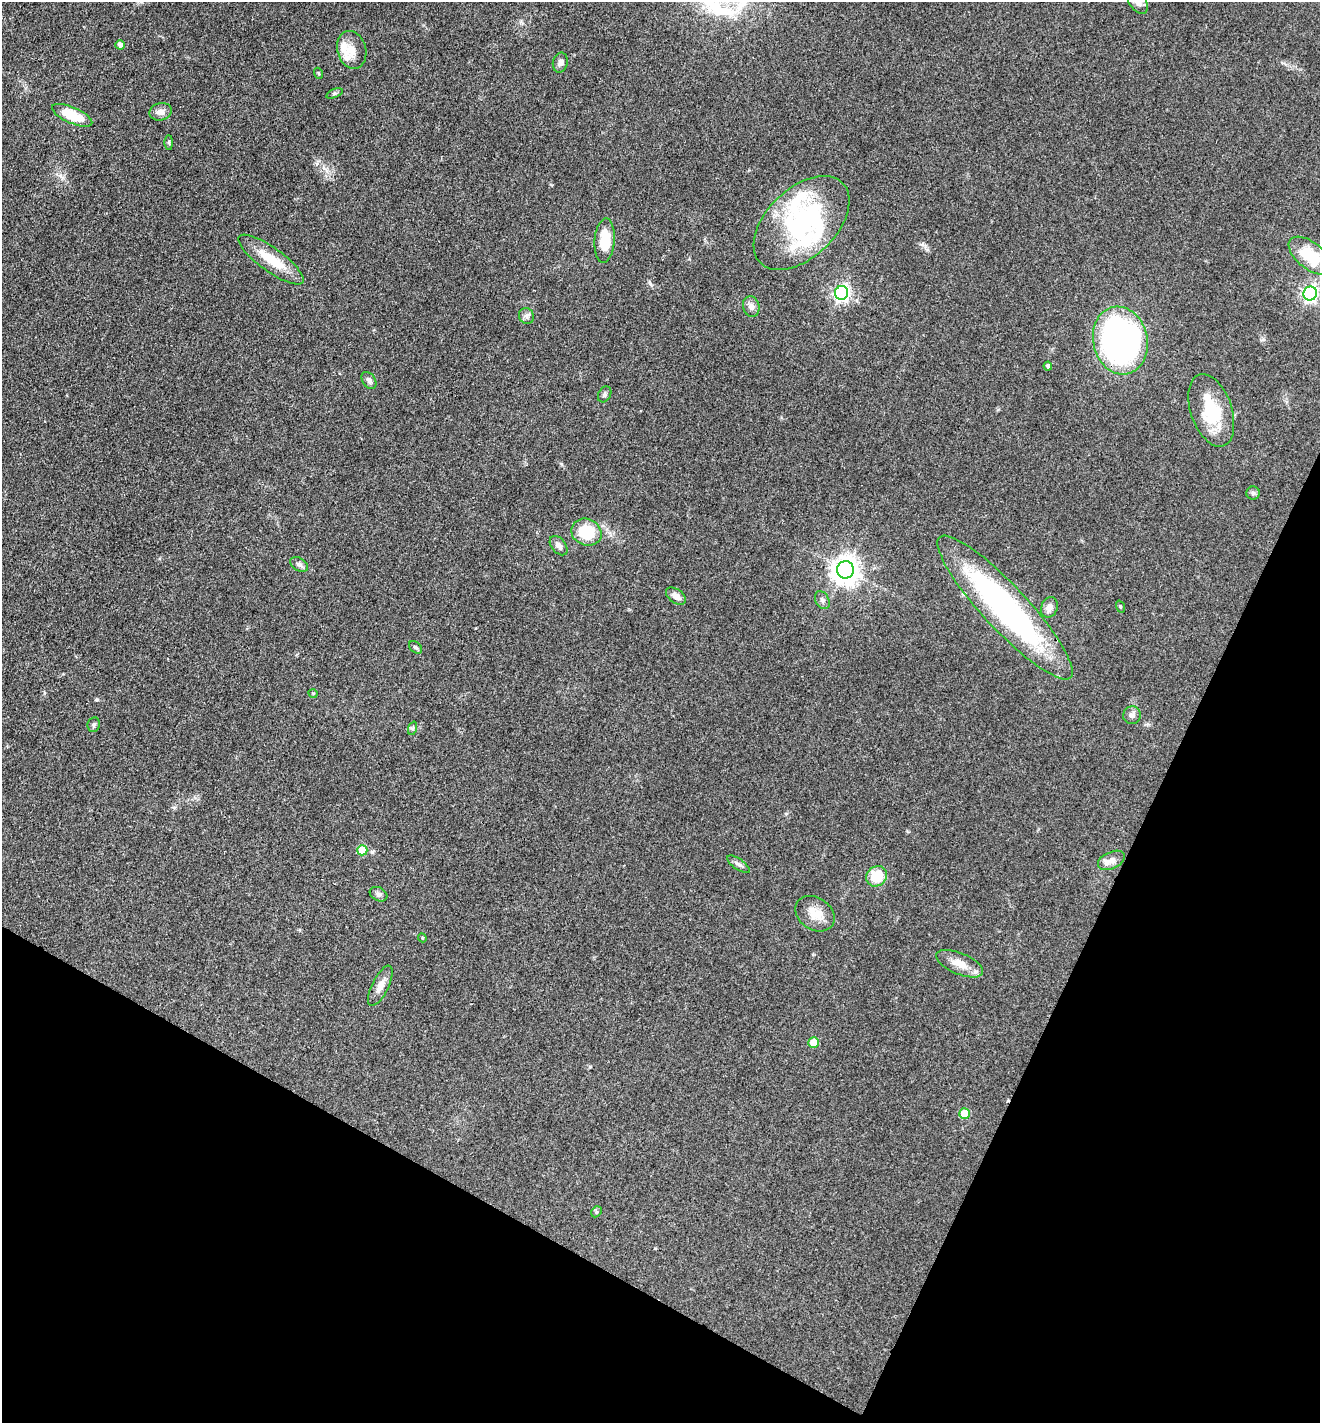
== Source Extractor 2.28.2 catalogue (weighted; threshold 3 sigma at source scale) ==
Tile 15 of 4 x 4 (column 3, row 4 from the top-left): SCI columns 2918-4235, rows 3-1423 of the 5697 x 5687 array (HDU 1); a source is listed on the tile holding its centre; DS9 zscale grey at full resolution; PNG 1322 x 1425 px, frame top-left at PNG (2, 2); each listed source drawn as its Kron ellipse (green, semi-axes under 4 px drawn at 4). Shown black and unused: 24% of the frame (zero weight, under 3 of 4 exposures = <1% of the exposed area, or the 3 px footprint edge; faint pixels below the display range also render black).
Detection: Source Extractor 2.28.2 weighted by HDU 2 'WHT'; one run over the whole footprint, this tile lists its part. Background 0.0853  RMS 0.0057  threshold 0.0257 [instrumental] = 3 sigma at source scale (4.5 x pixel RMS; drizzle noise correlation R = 1.50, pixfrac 1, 0.05/0.05 arcsec/px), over >= 5 px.
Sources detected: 54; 2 inside a brighter object's white glare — neither listed nor drawn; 3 inside a brighter listed object's ellipse — not listed separately; the other 49 listed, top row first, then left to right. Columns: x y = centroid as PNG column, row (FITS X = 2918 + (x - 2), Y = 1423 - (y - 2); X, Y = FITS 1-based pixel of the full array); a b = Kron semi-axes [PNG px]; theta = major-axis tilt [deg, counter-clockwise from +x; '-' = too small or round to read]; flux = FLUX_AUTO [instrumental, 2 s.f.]
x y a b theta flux
1138 2 13 8 -54 3.7
120 45 4 4 - 2.5
352 50 19 14 -75 7
560 63 10 7 75 2.4
318 73 5 3 - 0.47
334 93 9 3 21 0.8
161 112 11 8 13 3.5
72 115 22 8 -24 16
169 142 7 4 90 0.78
802 223 57 34 44 71
605 240 22 10 86 14
1310 256 25 13 -38 22
271 259 39 12 -36 16
841 293 7 6 - 170
1310 293 7 6 - 160
751 306 10 8 -75 2.6
526 316 8 7 - 1.9
1120 340 34 27 -78 180
1048 366 4 4 - 1.4
369 380 9 6 -55 2.1
605 394 8 6 60 1.4
1211 410 38 20 -71 26
1253 493 6 6 - 1.3
586 532 15 13 -24 20
559 546 11 7 -51 2.7
299 564 10 6 -31 1.8
845 570 9 8 - 630
676 596 11 6 -35 3.7
822 600 9 6 -62 1.8
1049 607 10 8 68 3.4
1120 607 6 4 -71 0.63
1005 608 96 22 -47 140
416 647 7 5 -38 1.1
313 693 5 3 - 0.46
1132 715 9 8 - 2.2
94 725 7 6 - 1.2
413 728 7 4 71 0.97
362 850 5 5 - 14
1111 860 14 8 25 4.1
738 864 13 5 -34 2
877 876 11 9 39 15
379 894 9 6 -28 2
815 914 21 16 -35 9
422 938 4 4 - 0.63
959 964 25 10 -23 8
380 986 22 8 64 5.2
814 1043 5 5 - 7.8
965 1114 5 5 - 14
596 1212 6 4 46 0.91
Isophote crosses this tile's border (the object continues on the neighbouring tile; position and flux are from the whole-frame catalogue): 1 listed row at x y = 1138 2
Unlisted compact peaks at least as high as the median listed source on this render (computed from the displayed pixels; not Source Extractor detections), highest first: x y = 97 700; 650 283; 590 1067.